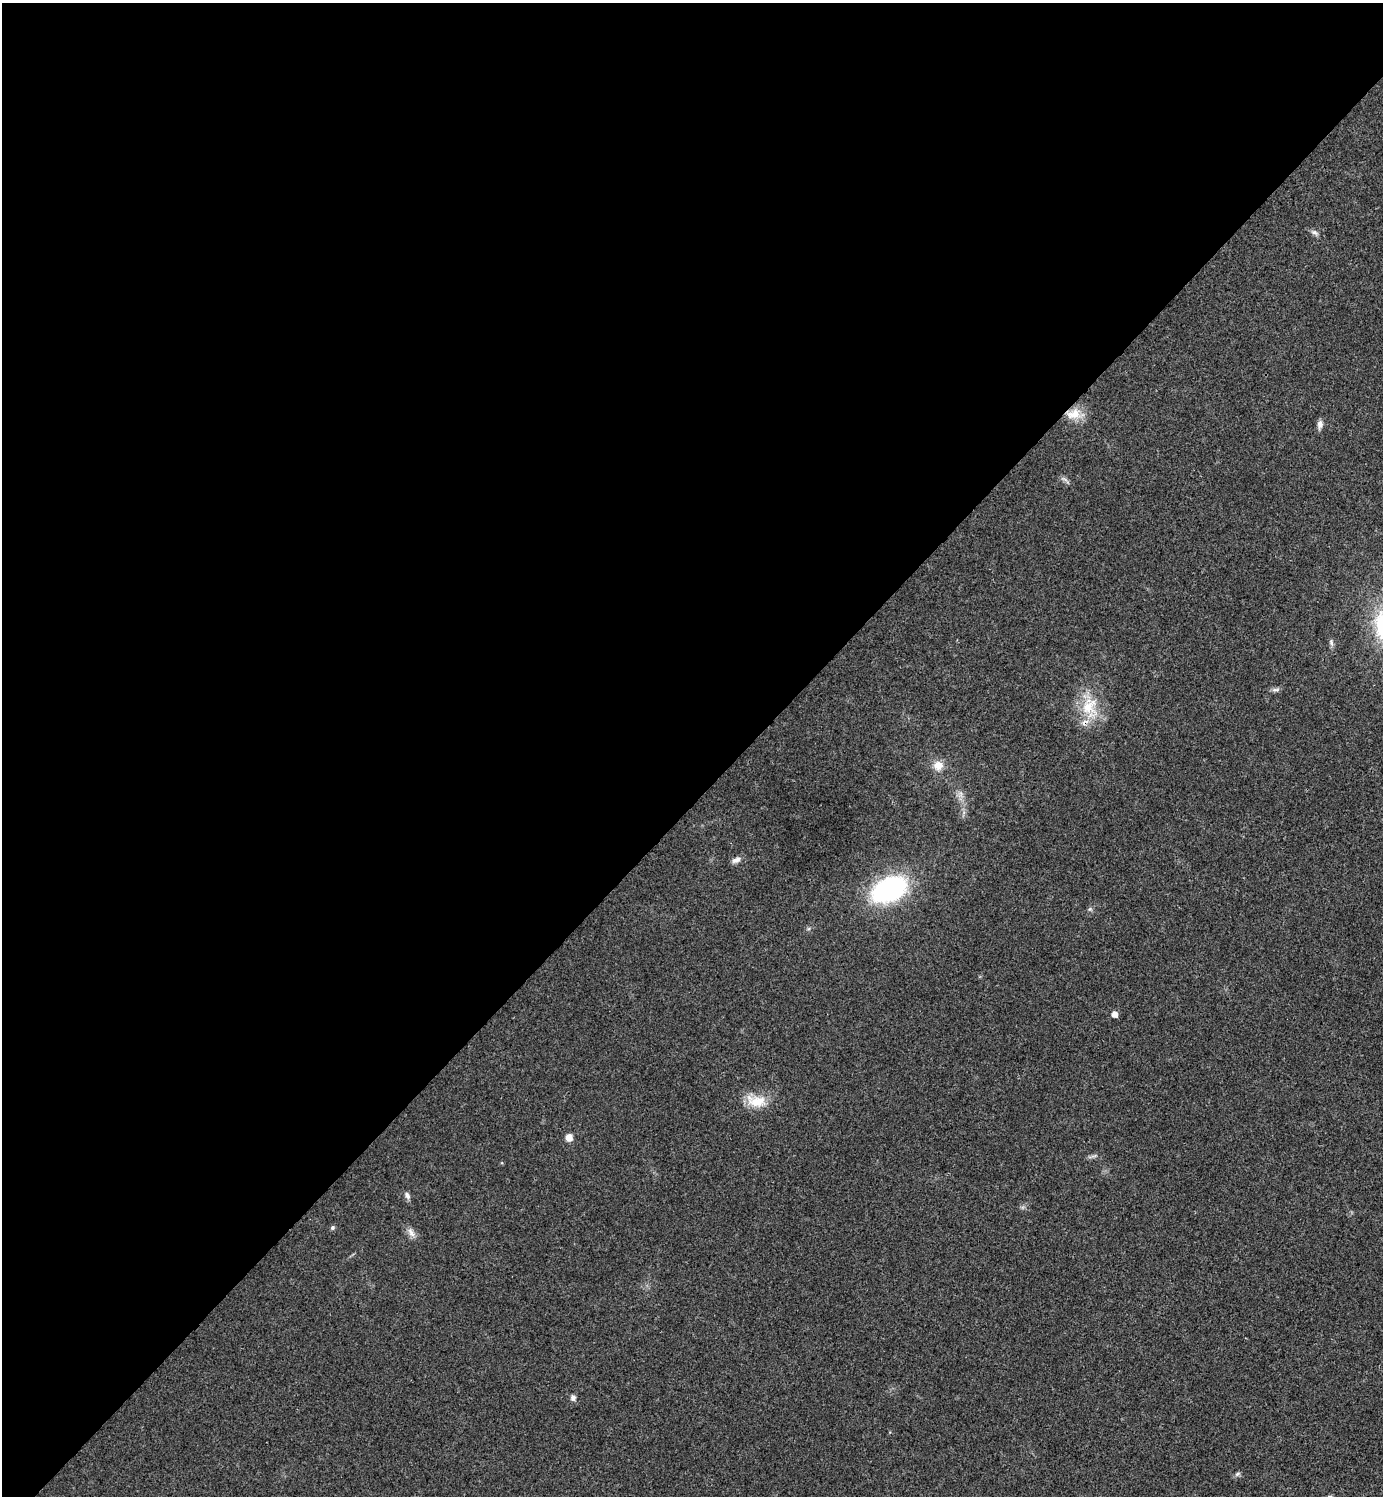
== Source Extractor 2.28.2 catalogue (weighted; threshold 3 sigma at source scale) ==
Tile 2 of 4 x 4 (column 2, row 1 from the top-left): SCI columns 1540-2920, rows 4488-5981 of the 5984 x 5984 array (HDU 1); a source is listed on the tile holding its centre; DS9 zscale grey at full resolution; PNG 1385 x 1498 px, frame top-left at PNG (2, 3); no overlay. Shown black and unused: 54% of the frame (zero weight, under 3 of 4 exposures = <1% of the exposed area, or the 3 px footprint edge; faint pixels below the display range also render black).
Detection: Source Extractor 2.28.2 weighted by HDU 2 'WHT'; one run over the whole footprint, this tile lists its part. Background 0.0203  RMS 0.004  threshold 0.0182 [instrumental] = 3 sigma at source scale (4.5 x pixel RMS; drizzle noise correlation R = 1.50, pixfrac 1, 0.05/0.05 arcsec/px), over >= 5 px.
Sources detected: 21; all 21 listed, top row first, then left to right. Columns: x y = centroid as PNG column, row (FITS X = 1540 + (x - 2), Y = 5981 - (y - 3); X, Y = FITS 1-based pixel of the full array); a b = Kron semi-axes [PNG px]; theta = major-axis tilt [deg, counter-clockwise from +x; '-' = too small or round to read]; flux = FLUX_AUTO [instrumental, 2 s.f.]
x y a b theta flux
1315 232 11 6 -26 1.4
1074 414 24 13 -4 7.3
1320 424 11 7 84 2
1065 480 17 5 -37 1.3
1331 642 10 5 -77 1.1
1275 690 13 5 4 1.3
1089 707 41 22 -77 17
938 765 13 12 - 4.9
960 794 12 7 88 2.3
736 860 12 7 24 2.1
889 889 31 19 25 75
1090 909 6 5 - 0.76
1114 1014 5 5 - 3
756 1101 29 16 -13 10
569 1137 8 8 - 3.3
1093 1156 18 3 17 1
407 1195 10 6 -60 1.6
332 1228 6 5 - 0.83
411 1232 16 8 -55 2.7
573 1397 7 6 - 1.5
1237 1474 8 5 27 0.94
Overlapping masked pixels (flux is a lower limit): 2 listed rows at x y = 1074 414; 1089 707